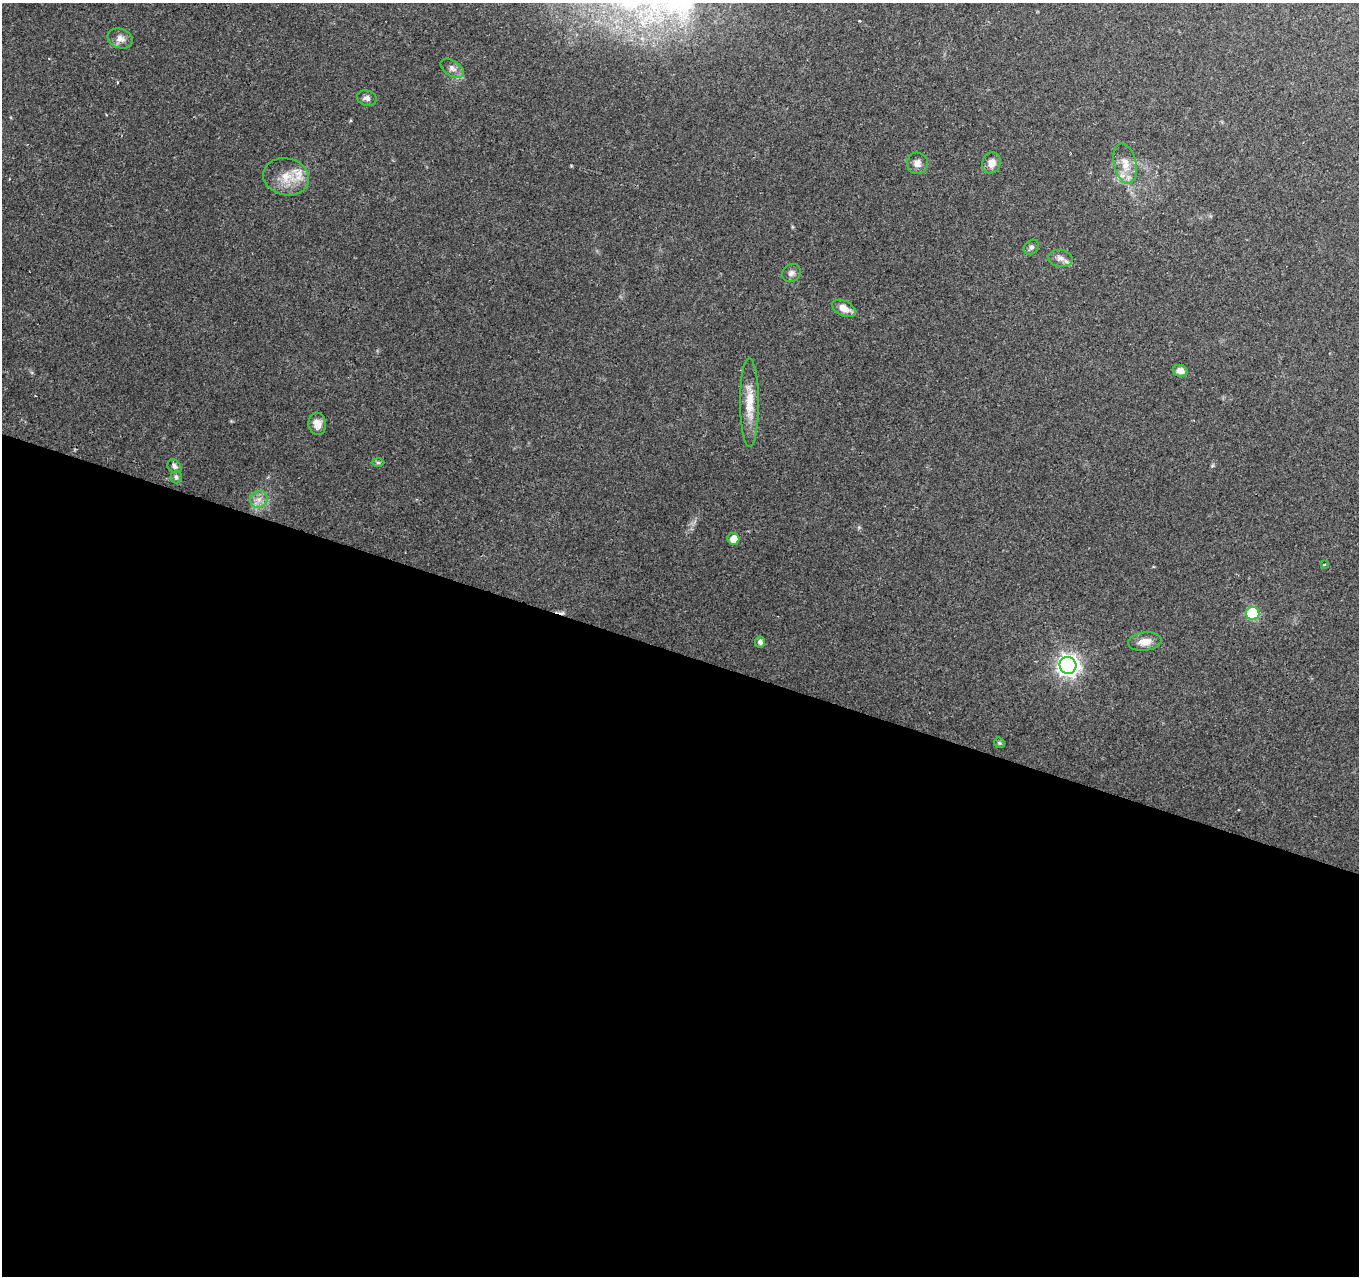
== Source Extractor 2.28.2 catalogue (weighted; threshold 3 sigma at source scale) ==
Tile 14 of 4 x 4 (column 2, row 4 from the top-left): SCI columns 1359-2715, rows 214-1487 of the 5437 x 5586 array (HDU 1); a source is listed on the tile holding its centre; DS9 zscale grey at full resolution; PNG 1361 x 1278 px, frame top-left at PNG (2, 3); each listed source drawn as its Kron ellipse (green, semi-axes under 4 px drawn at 4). Shown black and unused: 49% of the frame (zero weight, under 2 of 3 exposures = <1% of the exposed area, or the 3 px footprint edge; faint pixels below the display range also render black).
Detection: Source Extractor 2.28.2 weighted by HDU 2 'WHT'; one run over the whole footprint, this tile lists its part. Background 0.1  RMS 0.0067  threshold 0.0302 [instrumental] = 3 sigma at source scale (4.5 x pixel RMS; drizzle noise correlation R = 1.50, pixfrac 1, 0.0396/0.0396 arcsec/px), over >= 5 px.
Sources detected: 27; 1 cosmic-ray / hot-pixel residue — neither listed nor drawn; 1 inside a brighter listed object's ellipse — not listed separately; the other 25 listed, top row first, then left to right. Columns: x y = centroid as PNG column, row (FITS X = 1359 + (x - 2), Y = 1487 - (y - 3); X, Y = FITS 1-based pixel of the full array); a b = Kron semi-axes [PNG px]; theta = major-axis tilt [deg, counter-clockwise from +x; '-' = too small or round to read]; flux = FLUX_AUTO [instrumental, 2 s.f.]
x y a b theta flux
120 39 13 9 -19 4.8
452 68 13 7 -33 3.5
367 98 10 7 -16 2.6
917 163 11 10 - 3.8
991 163 10 9 - 6
1125 164 20 11 -76 9.2
286 177 23 18 -13 16
1031 247 8 6 43 2
1060 258 12 8 -6 4
791 273 10 8 37 2.8
844 308 12 7 -26 7.1
1180 371 7 6 - 5.1
749 402 44 9 -90 16
317 424 11 9 -83 5.1
378 462 6 4 -2 0.95
174 466 8 6 -47 2.1
176 477 6 5 - 1.5
259 499 9 8 - 4.3
734 539 6 6 - 7.9
1324 564 3 2 - 0.8
1253 613 6 6 - 56
760 642 5 5 - 2.5
1145 642 17 9 6 7.1
1068 665 8 8 - 410
999 743 6 4 -43 0.94